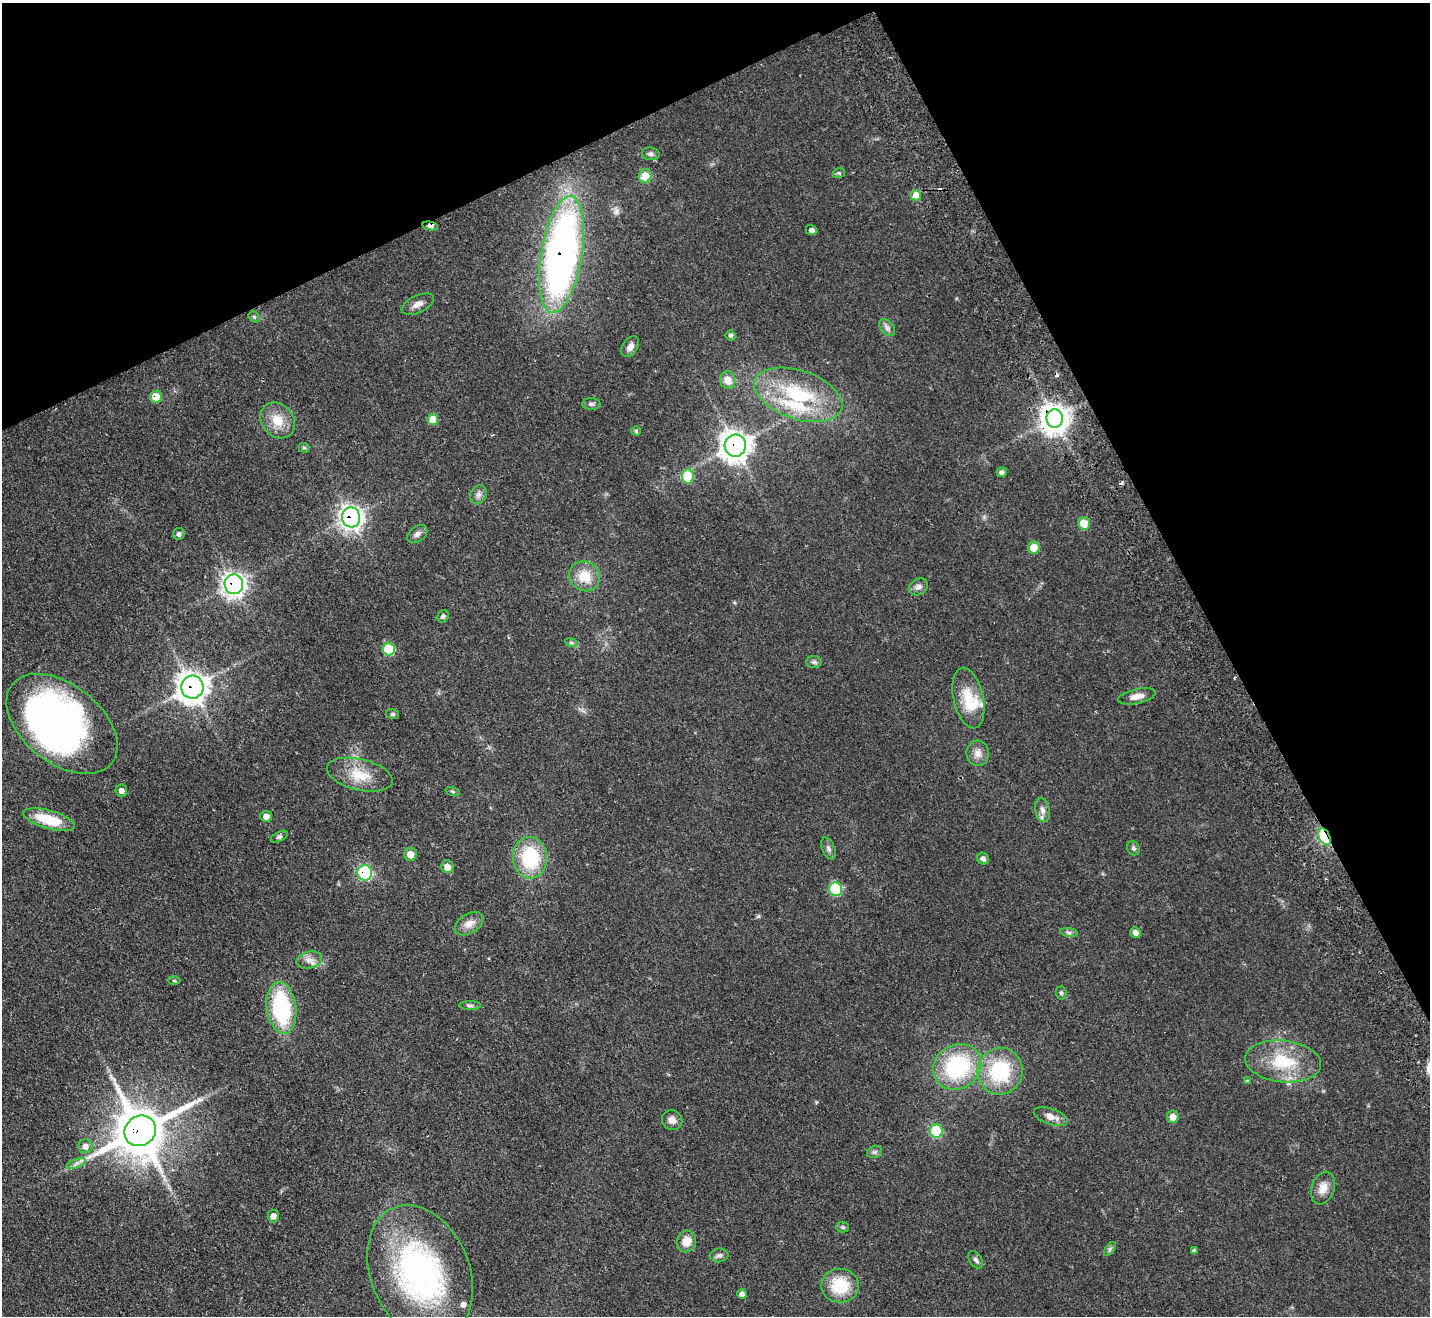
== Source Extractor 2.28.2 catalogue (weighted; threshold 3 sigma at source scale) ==
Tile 3 of 4 x 4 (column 3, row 1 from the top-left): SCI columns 2909-4336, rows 4264-5577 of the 5819 x 5764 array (HDU 1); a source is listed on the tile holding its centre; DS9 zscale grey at full resolution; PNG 1432 x 1318 px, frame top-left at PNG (2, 3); each listed source drawn as its Kron ellipse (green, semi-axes under 4 px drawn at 4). Shown black and unused: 25% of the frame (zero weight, under 2 of 3 exposures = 3% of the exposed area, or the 3 px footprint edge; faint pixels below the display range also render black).
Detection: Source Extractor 2.28.2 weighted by HDU 2 'WHT'; one run over the whole footprint, this tile lists its part. Background 0.0667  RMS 0.0072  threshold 0.0326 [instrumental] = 3 sigma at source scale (4.5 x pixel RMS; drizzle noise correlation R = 1.50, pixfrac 1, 0.05/0.05 arcsec/px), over >= 5 px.
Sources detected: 98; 1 inside a brighter object's white glare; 3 cosmic-ray / hot-pixel residue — neither listed nor drawn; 4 inside a brighter listed object's ellipse — not listed separately; the other 90 listed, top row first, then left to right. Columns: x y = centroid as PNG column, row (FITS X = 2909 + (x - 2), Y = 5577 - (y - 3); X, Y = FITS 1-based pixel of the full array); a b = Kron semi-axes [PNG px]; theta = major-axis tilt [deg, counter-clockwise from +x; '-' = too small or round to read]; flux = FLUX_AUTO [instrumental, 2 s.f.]
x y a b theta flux
651 154 9 6 -9 2
839 173 6 5 - 1.1
645 176 7 6 - 14
916 195 5 5 - 12
430 226 8 4 -11 3
811 230 6 5 - 1.9
561 254 59 20 81 390
418 304 17 8 25 5
254 317 6 5 - 1.1
887 328 9 6 -49 2.5
731 335 5 5 - 1.4
630 347 11 7 54 3.6
728 380 9 7 89 8.7
798 395 46 24 -19 58
156 397 6 5 - 11
591 404 9 6 -1 1.8
1055 418 9 8 - 960
433 419 6 5 - 12
278 420 19 16 -50 13
636 431 5 4 - 1
735 446 11 10 - 710
304 448 5 5 - 1
1002 472 5 5 - 2.1
688 476 7 6 - 25
478 495 10 8 64 3
351 517 10 9 - 370
1084 523 6 6 - 16
179 534 6 5 - 2
417 534 11 7 38 2.9
1034 548 6 6 - 11
585 576 16 14 -36 15
234 584 10 9 - 350
919 587 10 8 32 3
443 616 6 5 - 1.9
571 642 6 4 -19 1.2
389 649 6 6 - 28
814 662 7 6 - 1.6
192 687 11 11 - 730
1137 696 19 7 12 5.5
968 698 31 15 -77 20
392 714 6 5 - 1.1
62 724 63 39 -38 300
978 753 12 11 - 5.2
360 775 34 15 -13 18
121 791 6 5 - 3.3
452 791 7 3 -19 0.93
1042 810 12 7 -78 3.4
266 816 6 5 - 3.9
49 820 27 9 -16 25
279 837 9 5 28 1.6
1324 837 9 5 -62 71
828 848 12 6 -67 2.2
1133 848 7 6 - 1.7
411 854 6 6 - 7.5
530 858 21 17 -86 47
983 859 6 5 - 2.6
447 867 6 6 - 6.2
365 873 8 7 - 72
836 889 7 6 - 35
469 924 15 10 31 6.1
1069 932 9 4 -8 1.7
1135 933 5 5 - 3.4
309 960 13 8 13 4.6
174 981 6 4 -2 0.88
1061 993 6 5 - 1.2
470 1005 11 4 0 1.6
281 1008 26 14 -82 74
1283 1061 38 21 -6 34
957 1067 25 22 33 68
1000 1071 23 22 - 47
1247 1081 4 4 - 0.98
1051 1117 18 8 -19 6.1
1173 1117 6 6 - 5
672 1120 10 9 - 4.3
140 1131 16 14 34 3200
936 1131 7 6 - 39
85 1146 7 7 - 3.8
875 1152 8 6 20 1.8
76 1163 10 3 21 2.1
1323 1188 17 11 70 7.3
273 1216 6 5 - 3.4
843 1227 6 5 - 1
686 1241 11 9 68 8.5
1110 1249 8 4 54 1.3
1194 1251 4 4 - 1.7
719 1255 9 7 6 2.1
976 1260 9 6 -58 2
420 1273 70 49 -68 190
840 1285 19 17 1 26
742 1294 5 4 - 3.4
Overlapping masked pixels (flux is a lower limit): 11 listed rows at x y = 430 226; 561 254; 156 397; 1055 418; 735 446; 351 517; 234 584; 192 687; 1324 837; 365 873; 140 1131